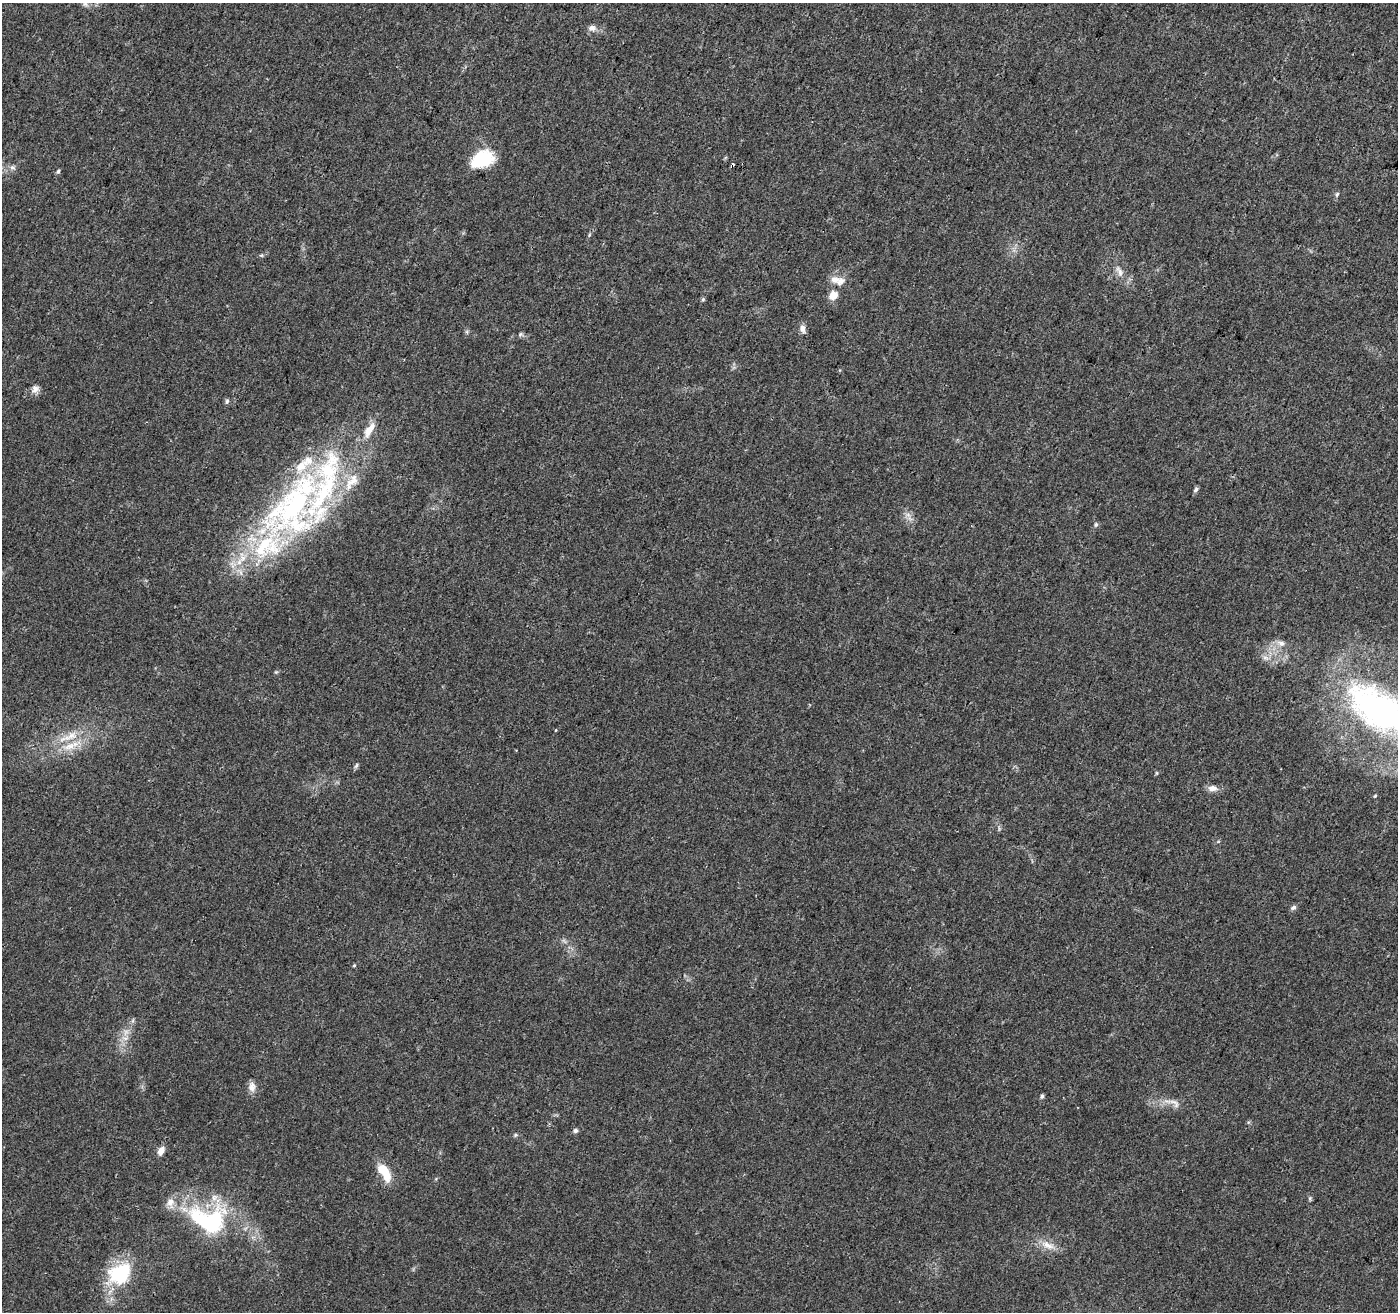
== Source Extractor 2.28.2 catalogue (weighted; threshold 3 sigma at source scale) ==
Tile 10 of 4 x 4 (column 2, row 3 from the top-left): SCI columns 1401-2796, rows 1525-2834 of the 5603 x 5731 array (HDU 1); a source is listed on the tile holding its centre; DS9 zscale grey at full resolution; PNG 1400 x 1314 px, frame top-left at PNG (2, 3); no overlay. Shown black and unused: <1% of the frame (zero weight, under 3 of 4 exposures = <1% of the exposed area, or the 3 px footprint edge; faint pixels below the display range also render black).
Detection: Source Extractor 2.28.2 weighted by HDU 2 'WHT'; one run over the whole footprint, this tile lists its part. Background 0.0226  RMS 0.0034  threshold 0.0152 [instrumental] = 3 sigma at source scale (4.5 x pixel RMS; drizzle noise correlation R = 1.50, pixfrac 1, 0.0396/0.0396 arcsec/px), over >= 5 px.
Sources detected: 52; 1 cosmic-ray / hot-pixel residue — not listed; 11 inside a brighter listed object's ellipse — not listed separately; the other 40 listed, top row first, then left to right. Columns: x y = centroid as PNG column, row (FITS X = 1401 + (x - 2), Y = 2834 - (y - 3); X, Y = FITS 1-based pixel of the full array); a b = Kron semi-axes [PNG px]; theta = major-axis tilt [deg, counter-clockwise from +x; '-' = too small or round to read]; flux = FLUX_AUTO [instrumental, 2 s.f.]
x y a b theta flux
85 4 8 6 -28 0.91
592 28 10 8 8 1.7
482 159 25 17 23 15
12 168 8 5 -8 1
58 171 5 4 - 0.73
1337 194 8 5 70 0.63
589 235 6 3 72 0.42
1119 271 18 7 -65 2.4
835 279 12 9 -13 2.7
833 295 5 5 - 9.4
703 299 6 5 - 0.49
802 328 11 7 -79 1.7
520 334 7 5 68 0.6
35 389 11 9 42 1.7
227 401 6 5 - 0.68
1196 489 8 5 51 0.75
294 504 114 55 45 110
1096 525 7 5 88 0.64
1281 643 11 8 -25 1.9
1265 658 9 4 -8 1.1
1380 711 86 38 -34 110
70 746 23 9 20 6.1
356 766 8 4 63 0.65
1156 773 6 4 90 0.37
1212 788 12 8 -5 2.1
1375 796 4 3 - 0.31
1293 907 9 5 30 0.86
354 965 4 4 - 0.4
126 1032 8 6 31 1.4
252 1087 13 9 -89 2.1
1042 1096 6 4 80 0.61
1175 1103 19 8 -39 2.3
575 1130 6 5 - 0.8
515 1135 6 4 47 0.49
161 1150 10 7 60 2.3
383 1171 18 9 -56 10
1310 1198 6 4 79 0.5
210 1220 50 31 -14 45
1048 1245 23 9 -22 3.9
120 1274 29 23 43 23
Isophote crosses this tile's border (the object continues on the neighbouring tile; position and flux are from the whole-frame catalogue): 1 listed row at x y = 1380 711